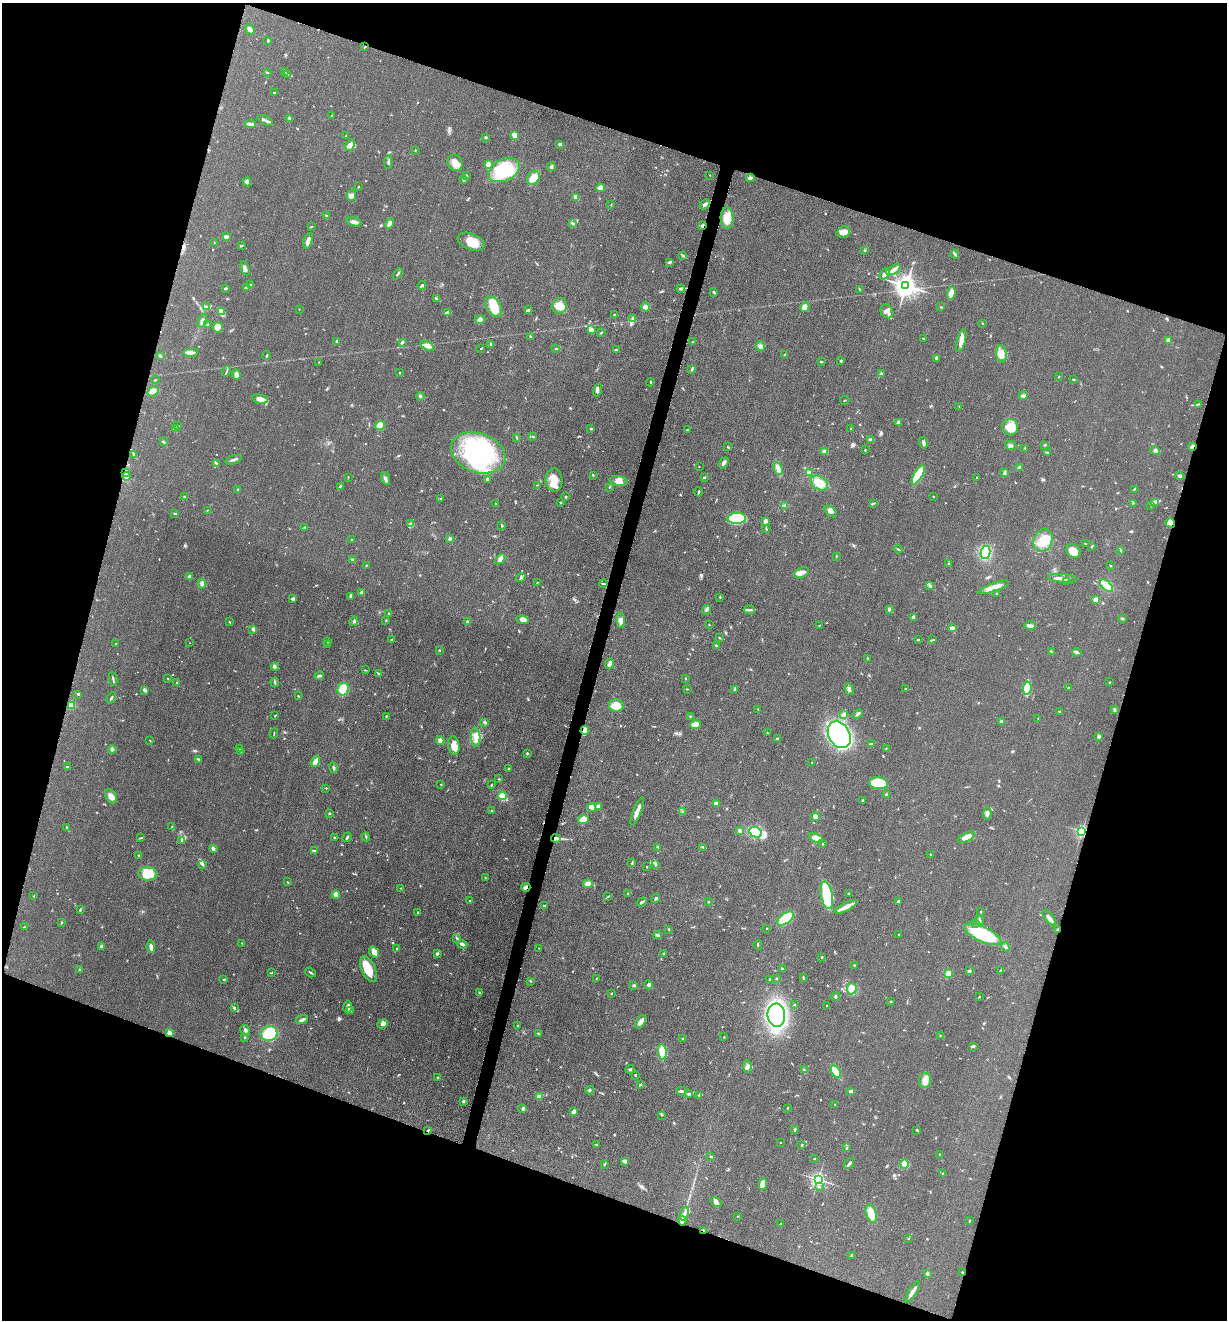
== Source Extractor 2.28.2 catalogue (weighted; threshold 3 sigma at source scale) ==
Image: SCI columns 264-5163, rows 12-5283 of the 5304 x 5292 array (HDU 1 of 3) = the unmasked area's bounding box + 8 px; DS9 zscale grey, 4 x 4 block average (1 PNG px = mean of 4 x 4 image px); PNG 1229 x 1322 px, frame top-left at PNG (2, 3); each listed source drawn as its Kron ellipse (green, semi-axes under 4 px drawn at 4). Shown black and unused: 37% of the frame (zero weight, under 3 of 5 exposures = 1% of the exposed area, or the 3 px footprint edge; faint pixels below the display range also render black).
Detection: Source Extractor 2.28.2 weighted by HDU 2 'WHT'. Background 0.0504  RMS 0.0058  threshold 0.0261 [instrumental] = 3 sigma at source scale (4.5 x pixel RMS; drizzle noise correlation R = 1.50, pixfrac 1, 0.05/0.05 arcsec/px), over >= 5 px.
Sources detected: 771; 3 too faint to see at this stretch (4 x 4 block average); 4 inside a brighter object's white glare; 1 cosmic-ray / hot-pixel residue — neither listed nor drawn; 18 coinciding with a brighter row at this scale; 34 inside a brighter listed object's ellipse — not listed separately; of the other 711, all 500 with FLUX_AUTO >= 1.66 (the completeness limit of this list) listed and drawn (211 fainter detections not listed), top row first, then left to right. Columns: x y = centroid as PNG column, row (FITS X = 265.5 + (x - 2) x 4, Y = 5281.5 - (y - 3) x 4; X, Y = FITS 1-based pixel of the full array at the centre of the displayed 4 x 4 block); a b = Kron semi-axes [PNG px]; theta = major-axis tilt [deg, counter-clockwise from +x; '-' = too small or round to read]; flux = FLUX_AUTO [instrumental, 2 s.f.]
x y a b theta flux
250 29 5 3 - 19
268 40 3 2 - 3.9
365 47 3 2 - 2.6
267 72 3 2 - 2.6
284 72 3 2 - 1.7
287 74 3 2 - 2.4
275 92 2 2 - 3.2
331 115 2 2 - 2
289 119 4 2 - 4.5
265 120 9 2 -29 9.1
251 124 5 3 - 9.4
514 135 3 2 - 42
346 136 2 2 - 1.7
485 137 3 2 - 4.1
560 144 3 2 - 8.9
350 145 6 4 58 17
415 150 2 2 - 2.1
388 162 7 2 85 7.6
455 163 8 7 - 32
488 164 2 2 - 40
551 167 4 3 - 5.5
504 170 17 10 26 180
466 175 3 2 - 2
710 175 2 2 - 1.8
533 178 7 5 56 50
750 178 4 3 - 12
463 179 2 2 - 1.9
247 182 5 4 - 8.3
358 187 3 2 - 1.8
600 188 4 2 - 26
351 196 5 4 - 14
576 197 3 2 - 22
705 204 5 2 - 15
611 205 2 2 - 1.7
326 215 3 2 - 3.6
727 218 10 6 -88 51
354 222 7 4 -16 14
390 223 5 3 - 21
572 223 3 2 - 3.3
703 226 2 2 - 6.6
311 227 3 2 - 1.9
843 232 7 5 22 33
226 237 4 3 - 8.6
308 241 8 3 75 25
471 242 14 8 -22 54
215 243 2 2 - 1.8
242 245 3 2 - 2.6
864 251 2 2 - 2.4
955 254 4 3 - 6.1
683 256 3 2 - 3.8
669 262 3 2 - 4
245 269 7 3 -73 11
893 270 8 3 29 15
398 274 6 2 52 4.9
885 274 6 2 51 18
251 285 2 2 - 1.9
422 285 4 2 - 6.9
906 286 3 3 - 3400
225 288 3 2 - 3.9
246 288 2 2 - 6
681 289 4 3 - 6
860 290 4 2 - 3.7
714 292 3 2 - 3
951 293 6 3 82 26
437 299 3 3 - 5.2
493 306 11 7 -57 69
560 306 8 7 - 43
206 307 3 2 - 5.5
646 307 5 4 - 16
805 307 5 3 - 39
941 307 2 2 - 2.9
299 309 2 2 - 1.7
528 310 3 3 - 4.3
887 311 7 5 -55 27
221 312 3 2 - 5.7
447 313 4 3 - 18
615 315 4 2 - 3.6
632 318 3 2 - 4.8
480 319 5 4 - 8.3
202 321 7 4 66 14
982 323 2 2 - 2
208 324 2 2 - 4.6
218 327 5 5 - 31
591 330 4 3 - 12
601 332 3 2 - 2.8
531 336 4 2 - 4.1
923 338 3 2 - 2.4
1168 340 2 2 - 62
337 341 3 2 - 10
961 341 12 4 75 28
402 342 3 2 - 5.7
693 342 2 2 - 2.8
491 344 3 2 - 2.3
427 346 7 3 -29 16
760 346 5 3 - 11
481 348 2 2 - 2.1
555 348 3 2 - 2.1
616 350 3 2 - 4.7
191 352 7 3 5 12
1001 354 9 5 -84 25
785 355 3 2 - 2.9
160 356 3 2 - 3.3
266 356 4 2 - 2.6
937 358 4 2 - 5.3
841 361 2 2 - 3.6
319 362 2 2 - 1.9
821 362 2 2 - 3.2
691 369 3 2 - 3.2
226 372 5 2 - 4.4
399 373 2 2 - 2.7
881 373 4 2 - 4
236 375 5 2 - 17
1059 376 3 2 - 2.1
1073 379 3 2 - 2.9
155 380 2 2 - 2.9
650 382 4 2 - 2.7
597 390 6 3 74 8.5
153 391 6 4 35 15
420 396 4 3 - 6.6
1023 396 4 3 - 6.8
260 399 8 4 -12 26
845 400 4 2 - 2.3
1198 404 2 2 - 2
959 406 2 2 - 1.7
899 422 4 3 - 5.4
178 426 2 2 - 2.1
380 426 5 4 - 57
1010 427 8 7 - 46
851 428 2 2 - 1.7
175 429 3 2 - 2.2
591 429 2 2 - 2.9
687 430 2 2 - 1.8
533 437 2 2 - 2.5
517 438 2 2 - 1.8
871 440 3 2 - 11
163 442 3 2 - 5
923 443 6 2 -75 8.2
1045 445 3 2 - 2.8
1011 446 6 2 -27 6.5
1192 446 3 2 - 12
728 447 4 2 - 2.4
1025 448 3 2 - 1.9
865 450 2 2 - 3.4
824 451 4 3 - 16
1155 451 5 3 - 10
478 453 28 19 -19 470
1047 453 3 2 - 5.5
134 454 3 2 - 3.6
233 460 8 2 17 9.2
216 463 3 2 - 3.2
724 463 6 3 52 8.5
699 466 2 2 - 1.7
1019 467 3 2 - 13
778 469 6 4 -63 16
125 473 3 2 - 6.6
809 473 3 3 - 6.3
1004 473 4 2 - 8.3
918 475 11 3 59 130
126 476 4 2 - 6.3
593 476 3 2 - 2.6
1180 476 4 2 - 7
348 477 2 2 - 1.9
704 477 2 2 - 3.9
976 478 2 2 - 5.8
386 479 6 3 -67 7.5
487 480 3 2 - 6.5
554 480 11 8 -87 47
619 481 9 5 -8 22
819 483 9 6 -34 53
537 485 2 2 - 2
340 486 3 2 - 2.2
609 487 2 2 - 1.8
1134 489 3 2 - 2.7
238 490 3 2 - 4.6
698 492 4 2 - 3.6
933 496 2 2 - 2.5
184 497 3 2 - 3
566 497 3 2 - 4.2
440 499 2 2 - 11
1155 502 3 2 - 5
561 503 2 2 - 5.6
873 503 2 2 - 2.3
1133 503 3 2 - 2.1
495 504 3 2 - 1.9
784 505 2 2 - 2.3
1151 506 2 2 - 1.9
207 510 2 2 - 1.7
831 511 7 4 -42 16
174 513 3 2 - 2.2
737 518 9 5 3 250
765 521 2 2 - 19
1170 523 5 4 - 27
411 524 4 3 - 11
502 526 3 2 - 2.3
305 527 2 2 - 2.1
766 529 3 2 - 2.6
449 539 3 3 - 6.9
352 540 3 2 - 2.9
1043 540 12 9 68 63
1085 543 3 2 - 2.1
1092 546 3 2 - 4.6
898 549 4 2 - 2.8
1073 551 8 6 -40 39
1121 551 2 2 - 2.4
985 552 6 5 - 140
836 556 3 2 - 2.2
500 559 6 3 44 17
352 560 3 2 - 3.9
949 564 3 2 - 2
366 565 2 2 - 2
1110 565 2 2 - 2.5
801 573 8 5 27 16
189 577 2 2 - 30
521 577 5 2 - 5.2
1063 578 15 3 -4 21
537 582 2 2 - 2.2
1067 582 2 2 - 2.2
202 584 5 3 - 13
603 584 4 2 - 3.3
929 585 4 2 - 5.1
1106 586 8 3 -40 72
993 587 16 4 20 29
361 593 3 3 - 9.1
997 594 3 2 - 4.3
351 596 3 2 - 2.7
720 597 2 2 - 2.4
293 599 4 3 - 7.6
1096 600 4 3 - 19
706 610 5 2 - 6.3
749 610 5 2 - 6.2
889 610 3 2 - 7.2
389 614 3 2 - 5.7
914 617 4 3 - 10
1122 618 2 2 - 2.3
386 620 2 2 - 2.6
523 620 6 3 -7 18
621 620 7 3 -87 13
354 621 5 2 - 6.6
229 622 2 2 - 2.2
468 622 4 3 - 4.2
709 625 2 2 - 1.7
819 625 2 2 - 1.8
1030 626 6 3 0 13
952 628 4 3 - 12
253 629 3 2 - 19
719 638 3 2 - 2.6
391 639 3 2 - 2.2
918 639 3 2 - 1.9
933 640 3 2 - 2.2
327 641 2 2 - 2.5
189 643 2 2 - 1.7
115 644 2 2 - 3
328 644 2 2 - 2.3
716 646 3 2 - 3.2
439 650 2 2 - 9.5
1051 652 3 2 - 4.6
1077 652 5 3 - 6.5
868 659 2 2 - 2.5
610 664 5 2 - 14
275 667 4 2 - 4
365 670 2 2 - 1.7
378 673 3 2 - 2.7
319 676 4 2 - 8.2
168 678 3 2 - 2.6
686 678 2 2 - 2.2
113 679 7 2 -80 5.4
275 682 4 2 - 5.4
1110 682 3 2 - 1.9
177 683 2 2 - 2.7
1027 688 7 3 83 170
1069 688 2 2 - 2.4
343 689 6 5 - 70
687 689 2 2 - 2.3
735 689 4 2 - 8
849 689 6 3 -68 9.7
906 689 2 2 - 3
145 690 4 2 - 7.5
78 694 2 2 - 4.1
298 696 2 2 - 3.3
111 698 6 2 59 4.6
71 705 2 2 - 150
616 705 7 6 - 57
758 709 2 2 - 2.1
1114 710 4 2 - 7.2
1059 711 3 2 - 2.6
857 714 6 2 43 8.2
275 715 4 2 - 2
844 715 2 2 - 84
386 716 2 2 - 2.4
690 716 3 2 - 2.3
1038 718 2 2 - 1.7
485 722 3 3 - 7.4
1001 722 2 2 - 13
695 725 5 4 - 52
585 731 4 3 - 28
274 733 5 2 - 2.4
767 733 2 2 - 3
839 735 14 10 -59 590
1099 736 3 2 - 6.6
476 737 9 4 -86 33
777 739 3 2 - 5.9
150 740 2 2 - 1.8
440 740 4 3 - 15
872 744 4 3 - 7.2
454 745 9 5 -81 32
239 748 2 2 - 4.4
112 749 4 3 - 9.7
886 749 2 2 - 1.9
241 751 2 2 - 3.7
527 753 2 2 - 8.2
198 759 4 2 - 4.3
315 761 6 2 56 25
812 763 3 2 - 1.7
67 767 3 2 - 2.9
333 768 5 2 - 7.8
508 768 2 2 - 2.5
499 779 3 2 - 2.4
878 783 9 6 -6 130
441 784 2 2 - 2.1
491 785 3 2 - 2.6
326 788 2 2 - 2
886 795 2 2 - 6.2
111 796 8 5 -59 25
502 796 4 4 - 91
863 800 3 2 - 3.5
716 804 2 2 - 61
598 806 3 3 - 11
592 807 4 3 - 8.6
492 811 2 2 - 2.6
637 811 15 3 68 21
683 812 2 2 - 1.8
329 813 2 2 - 3.6
987 813 6 3 86 12
815 817 4 4 - 14
584 819 5 3 - 35
172 827 3 2 - 5
67 828 3 2 - 3.5
740 831 3 3 - 8
1082 831 2 2 - 750
756 832 7 5 -27 100
334 837 2 2 - 5.8
347 837 5 2 - 4.1
366 837 4 2 - 3.6
966 837 9 4 28 31
141 838 3 2 - 2.5
816 838 7 4 -23 35
556 839 5 3 - 14
182 840 3 2 - 13
822 844 2 2 - 1.9
658 847 2 2 - 1.7
703 847 3 2 - 4.5
213 849 4 3 - 13
315 851 3 2 - 2.6
931 855 2 2 - 3.6
139 856 3 2 - 4.7
632 863 3 2 - 3.3
202 864 3 3 - 4.4
655 864 2 2 - 1.9
646 867 2 2 - 2.2
148 874 9 6 -1 92
485 878 3 2 - 2
287 882 2 2 - 2
588 884 5 4 - 18
526 887 5 3 - 8.7
401 888 2 2 - 2.1
336 894 4 3 - 23
628 894 3 2 - 3.3
849 894 2 2 - 6.1
827 895 14 6 -79 130
34 896 2 2 - 1.7
607 897 3 2 - 2.7
656 898 5 2 - 6.8
470 901 2 2 - 1.8
898 901 3 2 - 5
642 902 5 2 - 8.6
708 902 2 2 - 1.9
544 906 2 2 - 4.5
846 907 12 4 27 24
80 910 3 2 - 2.2
418 912 2 2 - 1.9
981 912 2 2 - 4.6
1049 918 9 2 -50 16
785 919 9 5 38 120
979 920 5 2 - 7.9
62 922 2 2 - 9.9
976 923 2 2 - 1.9
24 927 2 2 - 1.9
767 928 2 2 - 1.9
669 929 3 2 - 2.9
1057 930 3 2 - 2.9
983 934 20 7 -25 220
657 935 4 3 - 5.6
899 935 2 2 - 3.5
456 938 4 2 - 3.2
242 943 2 2 - 1.9
462 944 5 2 - 11
758 945 5 2 - 3.2
102 946 3 2 - 10
151 947 6 4 -84 11
1005 947 4 2 - 7.2
539 948 2 2 - 1.7
396 949 3 2 - 2.2
374 952 6 4 -50 23
437 953 2 2 - 6.4
663 953 2 2 - 3
822 957 2 2 - 3.8
854 965 2 2 - 3.3
368 969 14 7 -65 59
782 969 3 2 - 5.3
79 970 2 2 - 3.8
969 971 2 2 - 30
1000 971 3 2 - 2.7
311 972 6 2 -34 4
271 973 3 2 - 2.1
949 973 2 2 - 140
776 978 2 2 - 2.5
803 978 4 2 - 3.7
224 979 2 2 - 3.2
596 979 2 2 - 1.8
770 979 2 2 - 3
531 981 2 2 - 2.8
634 985 3 2 - 5.6
648 985 4 3 - 6.5
852 989 6 5 - 17
479 993 3 2 - 3
612 993 2 2 - 2.4
835 996 4 2 - 5.9
979 997 2 2 - 2.3
891 1001 2 2 - 3.1
794 1005 2 2 - 1.9
827 1006 2 2 - 3.3
348 1007 6 3 88 16
234 1008 3 2 - 4.9
350 1010 2 2 - 2.8
776 1015 12 9 -83 690
302 1020 6 2 17 11
641 1022 8 3 55 21
383 1024 5 4 - 13
518 1025 2 2 - 2.7
245 1030 5 3 - 8.6
169 1033 3 2 - 20
269 1034 8 7 - 120
538 1034 3 2 - 3.6
940 1036 2 2 - 2.5
244 1037 2 2 - 2.4
724 1037 2 2 - 2.4
682 1039 2 2 - 2.8
973 1046 3 2 - 6.3
662 1052 8 4 -82 88
748 1067 6 3 -86 11
630 1069 4 2 - 3.8
804 1070 3 2 - 3.2
836 1072 7 4 -57 44
635 1075 2 2 - 3.5
438 1078 4 2 - 2.7
925 1081 7 6 - 23
640 1085 2 2 - 3.3
590 1090 4 2 - 3.7
681 1091 5 2 - 6.9
851 1091 4 2 - 7.7
689 1094 4 2 - 5
699 1095 3 2 - 2.5
539 1097 3 3 - 19
463 1101 4 2 - 4.5
835 1105 2 2 - 1.8
787 1108 2 2 - 2.3
523 1109 2 2 - 29
574 1112 3 2 - 13
661 1115 2 2 - 2.1
795 1129 3 2 - 3.2
428 1130 3 2 - 3.5
917 1130 3 2 - 7
781 1143 2 2 - 2.7
597 1144 3 3 - 3.9
802 1145 3 2 - 2.7
847 1148 2 2 - 2
939 1154 2 2 - 1.8
711 1156 3 2 - 3.9
814 1159 2 2 - 2.2
625 1161 4 2 - 14
604 1164 3 2 - 2.5
849 1164 6 2 51 9.9
905 1164 4 4 - 59
943 1173 3 2 - 2.5
818 1179 2 2 - 1000
763 1184 6 3 85 30
819 1187 2 2 - 2.1
716 1202 6 4 -27 15
684 1213 7 3 72 13
871 1214 9 5 -73 71
738 1216 2 2 - 2
682 1221 4 3 - 9.6
969 1221 2 2 - 3
780 1224 3 2 - 1.9
704 1230 2 2 - 4.1
908 1239 2 2 - 2.1
852 1255 3 2 - 5
962 1273 4 2 - 3.8
927 1274 2 2 - 25
912 1292 12 3 57 18
Overlapping masked pixels (flux is a lower limit): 11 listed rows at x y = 703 226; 1192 446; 125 473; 1170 523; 1082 831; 556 839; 526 887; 1057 930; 428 1130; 704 1230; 962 1273
Diffuse or blended objects may show on this block-average render without a row.